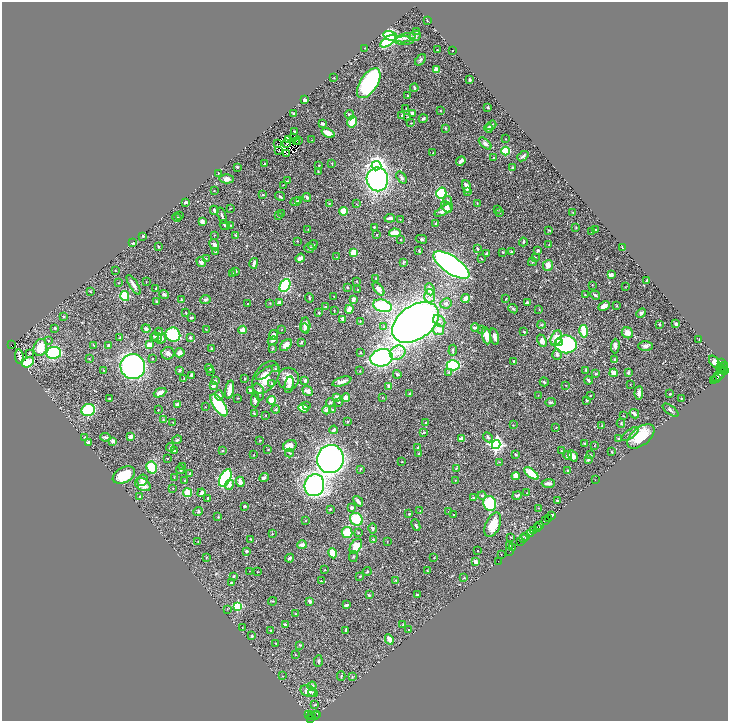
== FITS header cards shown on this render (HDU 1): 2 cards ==
NAXIS1  =                 1452
NAXIS2  =                 1437

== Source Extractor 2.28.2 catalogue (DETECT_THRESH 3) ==
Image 1452 x 1437 px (HDU 1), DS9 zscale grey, zoomed out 1/2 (1 PNG px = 2 x 2 image px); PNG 730 x 723 px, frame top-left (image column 1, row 1437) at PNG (2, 2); each listed source drawn as its Kron ellipse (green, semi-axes under 4 px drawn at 4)
Background 0.617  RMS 0.019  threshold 0.0561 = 3 sigma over >= 5 px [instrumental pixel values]
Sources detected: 546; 35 cannot appear on this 1/2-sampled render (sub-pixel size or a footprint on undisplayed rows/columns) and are neither listed nor drawn; of the other 511, the 500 brightest by FLUX_AUTO listed and drawn (11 fainter detections omitted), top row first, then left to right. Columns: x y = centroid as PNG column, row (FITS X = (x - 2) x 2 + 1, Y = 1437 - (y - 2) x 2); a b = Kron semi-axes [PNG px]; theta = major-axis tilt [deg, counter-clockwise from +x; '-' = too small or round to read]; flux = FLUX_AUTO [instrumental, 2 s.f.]
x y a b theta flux
427 21 3 2 - 3
417 32 4 3 - 2.8
390 36 7 4 -18 560
415 36 6 5 - 9.3
406 38 10 3 11 11
388 41 9 4 36 280
404 41 9 2 0 8.5
365 48 2 1 - 1.1
437 50 3 2 - 2.7
452 51 2 2 - 1.6
420 60 6 3 52 7.4
436 70 3 3 - 29
334 78 2 2 - 1.8
470 80 3 3 - 6.4
369 83 17 8 57 570
414 88 4 2 - 5.9
408 96 3 2 - 4.3
304 100 4 3 - 14
406 108 3 1 - 1.5
488 108 3 2 - 3.5
440 111 2 2 - 1.9
294 113 2 2 - 2.8
412 113 4 3 - 10
349 115 5 3 - 6.7
402 115 3 3 - 3.5
407 117 3 2 - 2.5
423 119 4 3 - 6.3
352 122 6 4 76 58
411 123 3 1 - 1.8
322 124 4 2 - 8.8
491 125 6 3 37 6.5
446 128 4 3 - 3
488 128 4 3 - 15
294 131 2 2 - 3.6
328 133 7 3 -23 45
293 138 2 1 - 1.1
506 139 2 1 - 1.2
288 140 2 1 - 1.6
299 140 2 1 - 2.8
312 140 2 2 - 1.2
296 141 2 1 - 1.1
286 143 2 1 - 2
485 143 7 4 -42 9.9
277 144 2 1 - 1.5
278 151 2 1 - 7.8
506 151 4 4 - 110
433 153 4 2 - 1.8
287 154 2 1 - 2
523 156 6 2 39 7.8
494 158 2 2 - 4.7
461 161 5 3 - 16
264 164 2 2 - 2.2
332 164 3 2 - 2.6
319 165 2 1 - 1.7
376 166 5 4 - 1200
237 167 2 2 - 7.4
513 167 3 3 - 4.1
318 171 3 2 - 1.4
218 173 4 3 - 3.4
402 177 6 3 -54 6.4
227 179 7 4 2 14
377 179 12 11 - 670
287 181 3 2 - 1.7
283 185 2 2 - 1.3
467 186 6 3 -68 26
214 191 2 2 - 1.4
467 191 3 3 - 3.1
441 193 6 5 - 230
263 195 3 2 - 2.8
280 196 5 3 - 4.1
307 197 4 3 - 5.7
299 201 4 3 - 5.4
448 201 5 3 - 5
186 202 3 3 - 8.6
295 202 5 4 - 9.7
329 203 2 2 - 1.8
357 204 3 2 - 2.3
477 204 3 2 - 1.7
447 207 7 4 -55 17
231 208 3 2 - 2
497 209 3 2 - 1.8
214 210 5 3 - 6.5
444 210 10 3 28 24
344 211 4 4 - 42
499 212 3 3 - 2.7
573 212 2 2 - 1.9
281 214 3 3 - 2.6
180 215 3 2 - 2
279 215 3 3 - 2.3
222 216 8 2 -72 6.1
177 217 5 2 - 6.9
390 218 5 2 - 11
400 220 3 1 - 1.3
202 221 3 3 - 15
436 223 3 3 - 4.8
225 225 5 2 - 8.5
230 225 2 2 - 1.7
374 227 3 3 - 3.9
576 228 3 2 - 1.9
308 229 2 1 - 1.2
596 229 2 1 - 1.5
549 230 4 2 - 3
592 231 3 2 - 1.7
395 233 6 4 11 48
215 235 2 2 - 1.4
236 235 3 2 - 3
377 235 2 2 - 2.6
143 236 3 2 - 3.5
421 239 6 4 -16 5.6
401 240 2 2 - 2.5
297 241 2 1 - 1.3
523 242 4 3 - 4
133 243 3 2 - 4.1
214 245 6 4 -64 9.6
313 245 5 3 - 4.2
549 245 3 2 - 1.7
158 246 2 1 - 2.3
622 247 2 2 - 5
309 248 5 5 - 6.8
478 249 3 3 - 6.4
538 250 4 3 - 5.5
215 251 4 3 - 4.3
419 251 3 2 - 3.3
503 252 3 2 - 2.8
511 252 3 3 - 4
354 253 4 3 - 63
487 254 3 2 - 6.5
337 257 2 1 - 1.7
535 257 3 3 - 2.7
206 258 2 1 - 1.3
300 258 5 3 - 18
481 259 3 2 - 1.4
201 262 5 4 - 11
403 262 4 3 - 4.4
532 262 4 3 - 3.1
254 263 5 2 - 19
451 265 21 8 -34 2100
548 265 5 5 - 22
115 271 2 1 - 1.6
236 271 4 3 - 4.6
233 274 3 2 - 2.2
611 275 4 3 - 13
376 278 4 3 - 3.4
647 280 3 2 - 4.5
357 281 3 2 - 2
146 282 2 1 - 1.1
119 283 3 2 - 1.8
134 285 11 3 -58 16
592 285 2 2 - 1.4
285 286 7 5 63 260
347 287 3 3 - 2.9
625 287 3 2 - 1.4
156 288 2 2 - 6
379 289 8 4 -52 20
430 289 6 4 -69 25
358 290 3 2 - 1.6
90 292 3 3 - 2.6
164 295 5 4 - 7.9
585 295 3 2 - 1.8
595 295 5 3 - 7.4
125 296 5 4 - 170
334 296 2 1 - 1.1
430 296 7 5 78 15
309 298 4 2 - 3.2
465 298 4 3 - 17
353 299 3 2 - 20
506 299 4 2 - 2.2
182 300 4 2 - 2.8
205 300 5 4 - 6.9
156 301 3 2 - 4.5
279 302 3 3 - 11
270 303 2 2 - 1.5
446 303 6 5 - 8.1
527 303 4 2 - 13
248 304 2 2 - 2.1
326 306 3 2 - 2.4
382 306 9 6 -16 190
604 306 6 4 28 21
617 306 3 2 - 1.6
349 309 4 3 - 26
513 309 5 3 - 5.3
334 310 2 2 - 1.7
539 310 3 2 - 1.9
186 313 4 2 - 2.8
319 313 3 3 - 3.2
641 313 5 4 - 6.1
64 317 3 2 - 2
191 318 3 2 - 5.8
343 319 4 3 - 9.8
360 321 3 2 - 3.1
439 321 7 5 -43 16
415 322 26 17 35 2900
660 324 3 3 - 3.6
676 324 3 3 - 9.8
305 325 8 5 -87 21
541 325 4 3 - 3.4
384 327 3 3 - 3.6
55 328 2 2 - 4.2
146 328 4 4 - 6.2
305 328 4 4 - 12
475 328 4 3 - 11
206 329 3 2 - 1.4
282 329 2 2 - 1.1
243 330 4 3 - 21
439 330 5 5 - 27
481 330 3 3 - 2.6
584 331 6 3 -80 81
159 332 4 3 - 4.7
524 332 4 3 - 4.1
627 333 6 5 - 29
173 335 7 7 - 240
274 335 5 4 - 6.7
486 336 9 4 -78 31
154 337 4 3 - 3.6
157 337 5 3 - 9.1
190 337 2 2 - 8.4
495 337 8 4 -76 15
120 338 3 3 - 3
161 338 5 3 - 15
556 338 8 5 69 48
699 339 2 2 - 1.5
48 341 2 2 - 2.1
273 341 5 3 - 5.1
542 341 6 4 -65 19
301 342 3 2 - 4
559 343 4 3 - 28
566 344 11 9 2 430
11 345 2 1 - 3.7
94 345 3 2 - 2.3
109 345 4 3 - 5.2
150 345 4 3 - 38
286 345 7 4 44 27
615 346 7 4 87 11
645 346 7 5 0 13
40 348 9 6 73 59
272 348 4 3 - 2.9
211 349 3 2 - 3.8
453 350 5 3 - 4.8
361 352 2 2 - 3.6
30 353 2 2 - 1.7
54 353 7 6 - 370
168 353 6 6 - 14
180 353 5 4 - 17
398 353 8 6 30 26
557 355 5 4 - 10
19 356 7 2 -81 19
382 358 11 8 16 730
89 359 3 2 - 1.9
152 359 2 2 - 4.5
615 360 3 3 - 10
514 361 3 2 - 6.3
28 362 6 4 28 83
714 362 7 3 -55 34
722 363 2 2 - 21
453 365 6 5 - 230
133 366 13 12 - 840
724 366 3 3 - 23
720 367 3 2 - 14
210 368 5 3 - 3.2
275 369 4 3 - 3.6
104 370 2 2 - 2.4
179 370 3 3 - 6.3
586 370 3 2 - 3
721 370 2 1 - 52
211 371 2 1 - 1.5
360 371 2 2 - 1.9
725 371 4 2 - 160
449 372 4 3 - 4.4
264 373 10 3 35 10
614 373 4 3 - 17
628 373 3 2 - 7.7
397 374 4 3 - 5.2
596 374 3 2 - 4.1
719 374 10 4 47 420
191 375 4 3 - 7
266 377 18 11 56 53
184 378 3 2 - 1.8
245 378 2 2 - 3.9
716 378 2 1 - 83
288 379 11 10 - 46
588 380 4 3 - 7
215 381 4 3 - 8.1
305 381 3 3 - 5.6
342 381 10 3 18 20
713 381 2 1 - 12
544 382 4 3 - 4.5
272 384 2 2 - 22
630 384 2 2 - 1.6
289 385 8 4 79 9
565 385 2 2 - 1.1
213 386 4 3 - 16
389 386 4 3 - 15
230 390 9 3 79 47
250 390 3 3 - 9.5
308 391 5 4 - 16
259 392 9 5 -75 11
160 393 6 3 25 20
639 393 7 3 86 12
410 394 3 3 - 4
670 394 3 2 - 2.8
219 395 5 3 - 11
538 395 2 2 - 1.2
590 396 2 2 - 1.4
337 397 4 3 - 12
382 397 2 2 - 1.2
238 398 3 2 - 1.3
346 398 4 4 - 19
681 398 2 2 - 2.2
109 399 2 2 - 3.1
255 400 7 4 -89 9.3
272 400 4 4 - 37
587 400 3 3 - 2.8
330 402 4 3 - 4.5
339 402 3 2 - 2
550 402 5 3 - 5.2
177 404 4 3 - 10
219 405 13 5 -57 240
306 406 2 2 - 4.8
205 407 2 1 - 1.8
303 408 5 3 - 42
276 409 4 3 - 3.6
333 409 4 3 - 4.3
88 410 7 6 - 260
158 410 3 2 - 1.9
327 410 4 3 - 15
670 410 9 3 -37 7.5
254 414 3 2 - 2.3
634 414 5 3 - 8.3
265 415 2 2 - 1.5
623 416 3 2 - 1.5
163 419 3 2 - 2.5
347 421 4 2 - 2.7
173 422 3 2 - 1.6
426 422 3 2 - 3.2
621 423 4 3 - 4.1
513 425 2 2 - 1.5
602 425 3 2 - 2.1
556 427 3 2 - 1.9
334 430 4 3 - 8.9
424 432 2 2 - 7.1
630 434 10 4 37 11
641 436 16 9 39 110
85 437 4 3 - 4.5
105 437 5 3 - 7.1
130 437 3 3 - 15
488 437 6 4 -47 7.1
618 438 3 3 - 2.8
462 439 4 3 - 23
177 440 5 3 - 4.4
260 440 3 2 - 1.6
113 441 3 3 - 16
88 442 3 3 - 6.7
585 443 3 2 - 3.1
496 445 4 4 - 910
290 446 7 5 29 31
594 446 2 2 - 1.2
170 447 4 3 - 8.2
418 447 3 3 - 2.9
268 449 3 2 - 2.1
174 451 3 2 - 8
223 451 3 2 - 3.5
561 451 3 2 - 2.4
612 452 3 1 - 2.6
289 453 4 2 - 3.1
419 454 4 3 - 3.7
254 455 3 2 - 1.9
515 455 3 3 - 4
568 455 4 4 - 9.3
591 455 2 2 - 2
573 456 6 4 -57 22
167 459 2 2 - 2.8
330 459 14 13 - 1400
588 460 4 3 - 4.7
402 461 2 2 - 1.4
500 462 3 1 - 1.4
182 466 2 1 - 1.2
152 467 6 5 - 120
456 468 4 3 - 3.4
360 469 4 2 - 2.3
180 470 4 3 - 2.7
568 471 2 2 - 3.1
531 473 8 4 -39 75
190 474 3 2 - 9.6
124 475 12 7 28 82
516 476 4 3 - 38
174 477 2 2 - 1.5
225 478 9 5 64 550
264 478 5 3 - 11
143 480 6 5 - 17
185 480 3 2 - 1.7
455 480 3 2 - 1.6
595 480 2 1 - 150
240 482 5 3 - 27
548 483 6 3 3 16
143 485 8 6 -30 35
229 485 5 4 - 13
314 485 11 10 - 740
173 488 2 2 - 1.4
188 493 4 4 - 64
201 493 4 3 - 8.4
527 493 2 1 - 1
482 495 4 4 - 5.8
517 496 5 3 - 5.3
140 497 3 3 - 4.2
473 497 3 2 - 2.5
208 498 3 2 - 7.7
557 500 2 2 - 4.6
358 501 6 3 -48 14
490 504 7 6 - 240
245 506 2 2 - 3.7
352 508 3 3 - 11
539 508 2 1 - 1
330 509 3 2 - 2.7
198 511 5 3 - 4.5
420 511 3 2 - 1.1
449 511 2 1 - 1.7
409 514 2 2 - 3.1
454 515 2 2 - 3.9
552 515 4 2 - 210
218 517 3 2 - 1.8
548 518 2 1 - 32
356 519 7 6 - 120
306 521 2 2 - 1.2
546 521 3 2 - 96
416 525 6 3 -67 5.5
493 525 13 7 66 73
540 525 3 1 - 19
373 528 5 4 - 5.6
537 528 2 2 - 120
534 531 3 2 - 77
347 532 5 5 - 82
358 533 3 3 - 2.7
531 533 3 2 - 170
272 534 3 2 - 4.1
526 536 3 3 - 270
510 537 3 2 - 1.7
251 539 3 2 - 5.1
524 539 3 2 - 210
373 540 4 3 - 5.8
198 541 2 2 - 1.2
387 541 3 2 - 1.4
521 542 2 2 - 110
302 545 5 3 - 17
356 546 8 5 59 55
510 546 3 2 - 2.2
513 548 2 1 - 23
246 551 3 2 - 5.5
478 551 2 2 - 2.7
510 551 3 1 - 16
333 553 5 3 - 73
501 554 2 1 - 1
353 556 5 2 - 2.7
206 557 3 2 - 1.7
290 558 4 3 - 8.9
434 558 3 2 - 2.1
498 561 2 1 - 2
475 562 3 3 - 18
325 570 3 3 - 2
249 571 2 2 - 1.3
428 571 3 2 - 2.2
257 572 3 2 - 1.1
367 572 4 3 - 4
233 576 3 3 - 3.9
360 576 2 2 - 5.8
464 578 2 2 - 1.9
396 580 4 2 - 2.4
321 581 2 2 - 2.6
231 583 3 2 - 6.9
369 595 4 3 - 2.9
417 595 3 3 - 2.9
272 601 4 2 - 2.5
310 601 3 3 - 8.3
347 605 4 2 - 7.5
237 606 3 3 - 230
227 609 3 2 - 1.3
296 614 2 2 - 1.6
403 624 3 3 - 2.5
285 625 3 3 - 7.7
242 628 3 2 - 1.2
408 630 2 2 - 2.1
271 631 4 2 - 2.5
346 631 3 2 - 5.6
252 636 3 3 - 3.7
389 639 5 3 - 29
276 643 2 2 - 2.7
300 645 3 3 - 2.9
295 655 2 2 - 2
318 661 6 3 85 5.8
283 676 2 2 - 1.4
341 676 5 2 - 2.8
352 677 3 2 - 2.3
312 686 5 4 - 9.3
308 691 8 5 -23 25
313 693 5 3 - 4.6
315 705 4 2 - 2.5
317 714 3 2 - 19
309 715 3 2 - 16
315 715 2 2 - 19
311 716 2 1 - 28
311 718 3 2 - 65
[11 fainter detections neither listed nor drawn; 35 sub-pixel or undisplayed-footprint detections neither listed nor drawn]